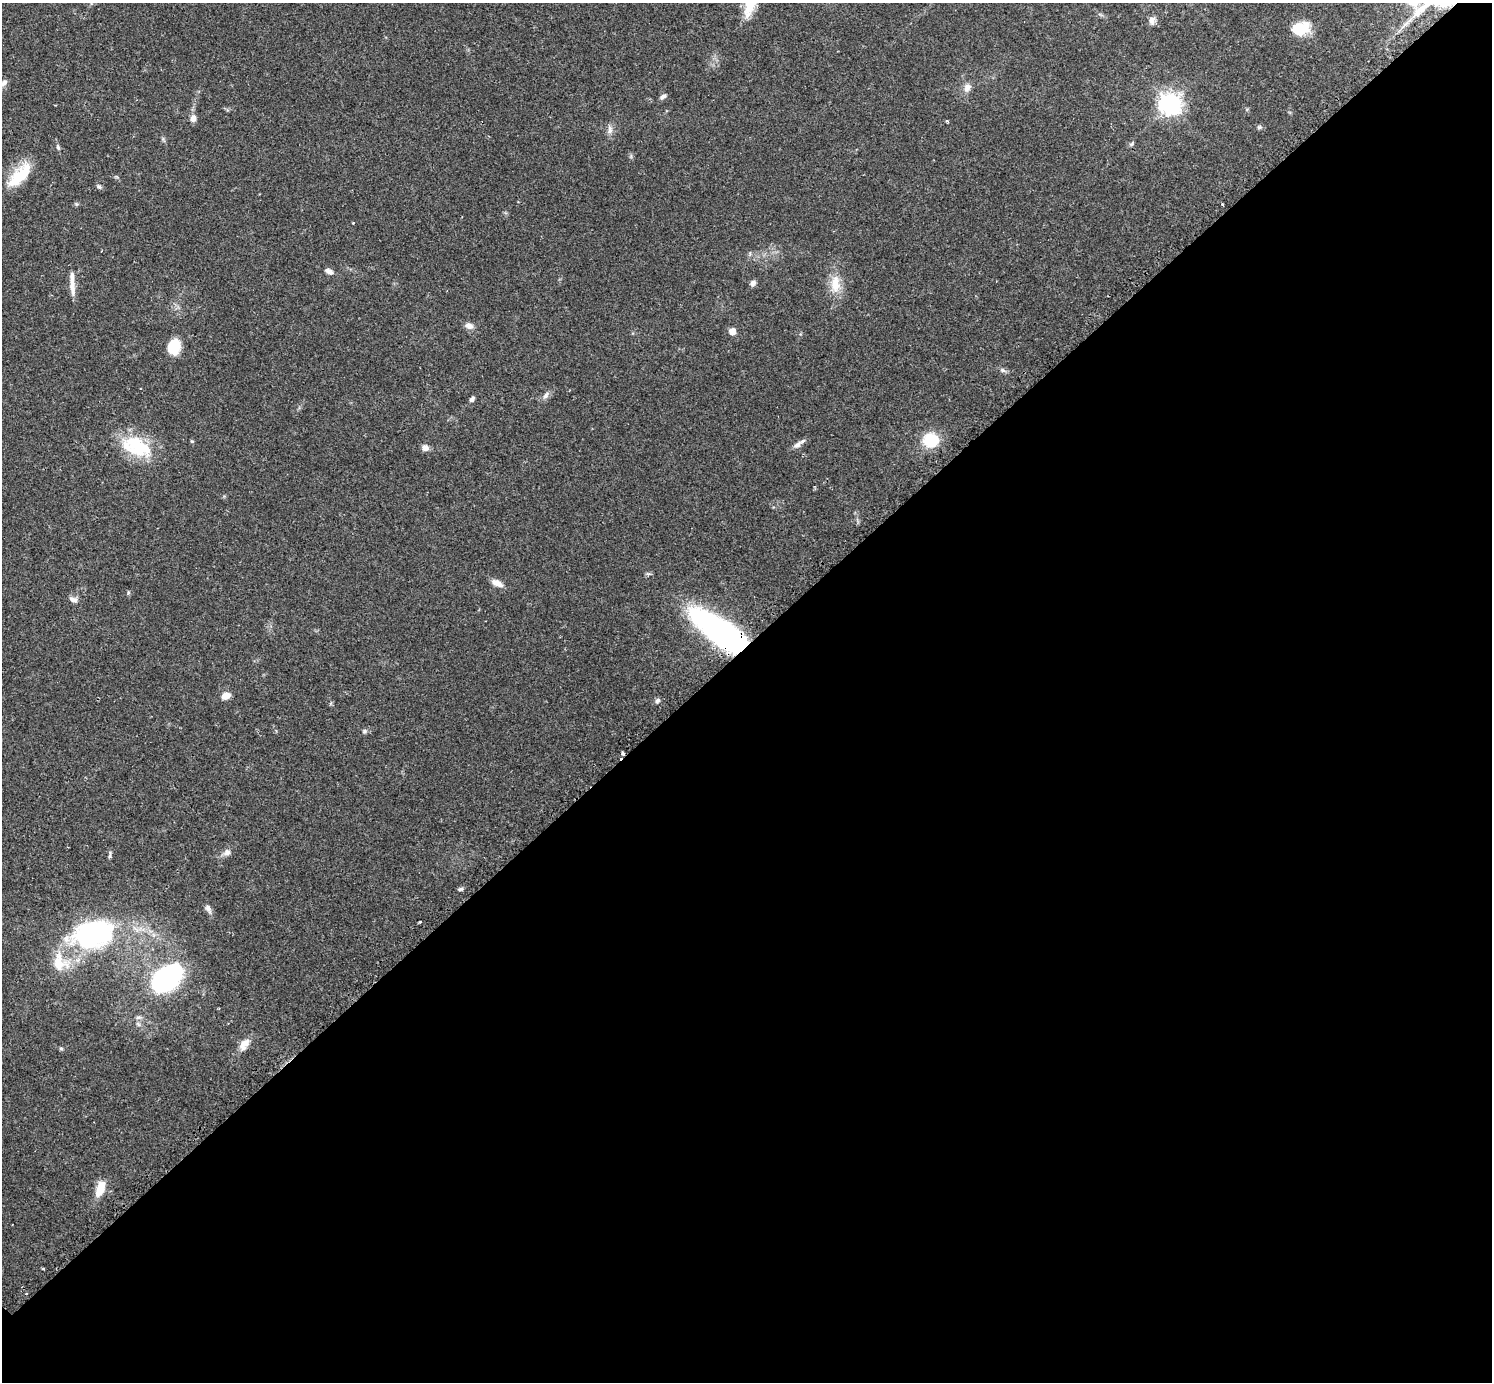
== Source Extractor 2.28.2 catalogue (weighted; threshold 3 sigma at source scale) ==
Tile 12 of 4 x 4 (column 4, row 3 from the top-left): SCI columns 4501-5990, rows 1568-2947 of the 6041 x 6040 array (HDU 1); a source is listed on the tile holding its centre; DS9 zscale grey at full resolution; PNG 1494 x 1384 px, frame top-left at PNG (2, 3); no overlay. Shown black and unused: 53% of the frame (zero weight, under 2 of 3 exposures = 2% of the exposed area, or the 3 px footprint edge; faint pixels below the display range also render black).
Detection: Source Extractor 2.28.2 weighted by HDU 2 'WHT'; one run over the whole footprint, this tile lists its part. Background 0.0786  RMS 0.0055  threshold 0.0247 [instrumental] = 3 sigma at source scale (4.5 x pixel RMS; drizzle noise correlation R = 1.50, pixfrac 1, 0.05/0.05 arcsec/px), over >= 5 px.
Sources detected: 50; all 50 listed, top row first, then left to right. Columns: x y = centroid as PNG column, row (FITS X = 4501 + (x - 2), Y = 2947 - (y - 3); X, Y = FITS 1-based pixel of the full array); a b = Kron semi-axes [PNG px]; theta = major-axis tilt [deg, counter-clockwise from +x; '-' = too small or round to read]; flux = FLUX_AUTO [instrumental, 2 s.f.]
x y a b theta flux
750 7 24 11 69 10
1152 20 11 7 -89 2.7
1301 28 22 15 16 13
4 83 11 7 47 2.3
967 88 12 9 64 3.3
663 96 10 5 40 1.7
1170 104 8 7 - 340
193 118 8 7 - 3.1
947 121 4 3 - 0.59
1259 127 6 5 - 1.1
610 129 13 6 -86 2.6
1131 144 7 4 28 0.99
20 175 36 14 47 18
99 187 8 4 -21 1.1
76 204 6 4 -44 0.71
1222 204 3 3 - 0.85
353 223 3 2 - 0.42
329 271 11 6 -23 2.4
753 283 7 6 - 2
72 284 33 5 -87 5.3
835 284 25 13 -89 10
469 326 10 7 -25 3.1
732 331 5 5 - 8.7
174 347 16 12 77 13
1003 370 10 5 -25 1.5
546 395 11 6 60 2
472 399 6 4 47 1.8
931 440 11 11 - 24
797 445 11 7 34 2.7
136 447 39 23 -32 28
425 448 7 6 - 3.4
497 583 15 7 -27 4.1
73 599 12 7 -20 2.5
723 634 43 15 -36 250
226 696 10 7 20 4.8
657 701 7 5 44 1.3
364 731 7 5 21 1
623 753 6 5 - 2.8
227 852 11 7 25 2.5
110 855 12 3 82 1.1
460 889 7 4 24 0.98
208 909 12 6 -60 2.2
420 922 3 2 - 0.5
93 934 46 30 12 90
59 962 27 19 -77 15
166 978 32 21 41 89
244 1044 17 10 55 5.2
61 1049 5 4 - 0.81
100 1189 20 9 69 8.6
26 1293 3 3 - 0.73
Overlapping masked pixels (flux is a lower limit): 2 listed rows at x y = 723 634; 623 753
Isophote crosses this tile's border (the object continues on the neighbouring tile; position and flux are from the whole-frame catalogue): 2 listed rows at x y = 750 7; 4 83